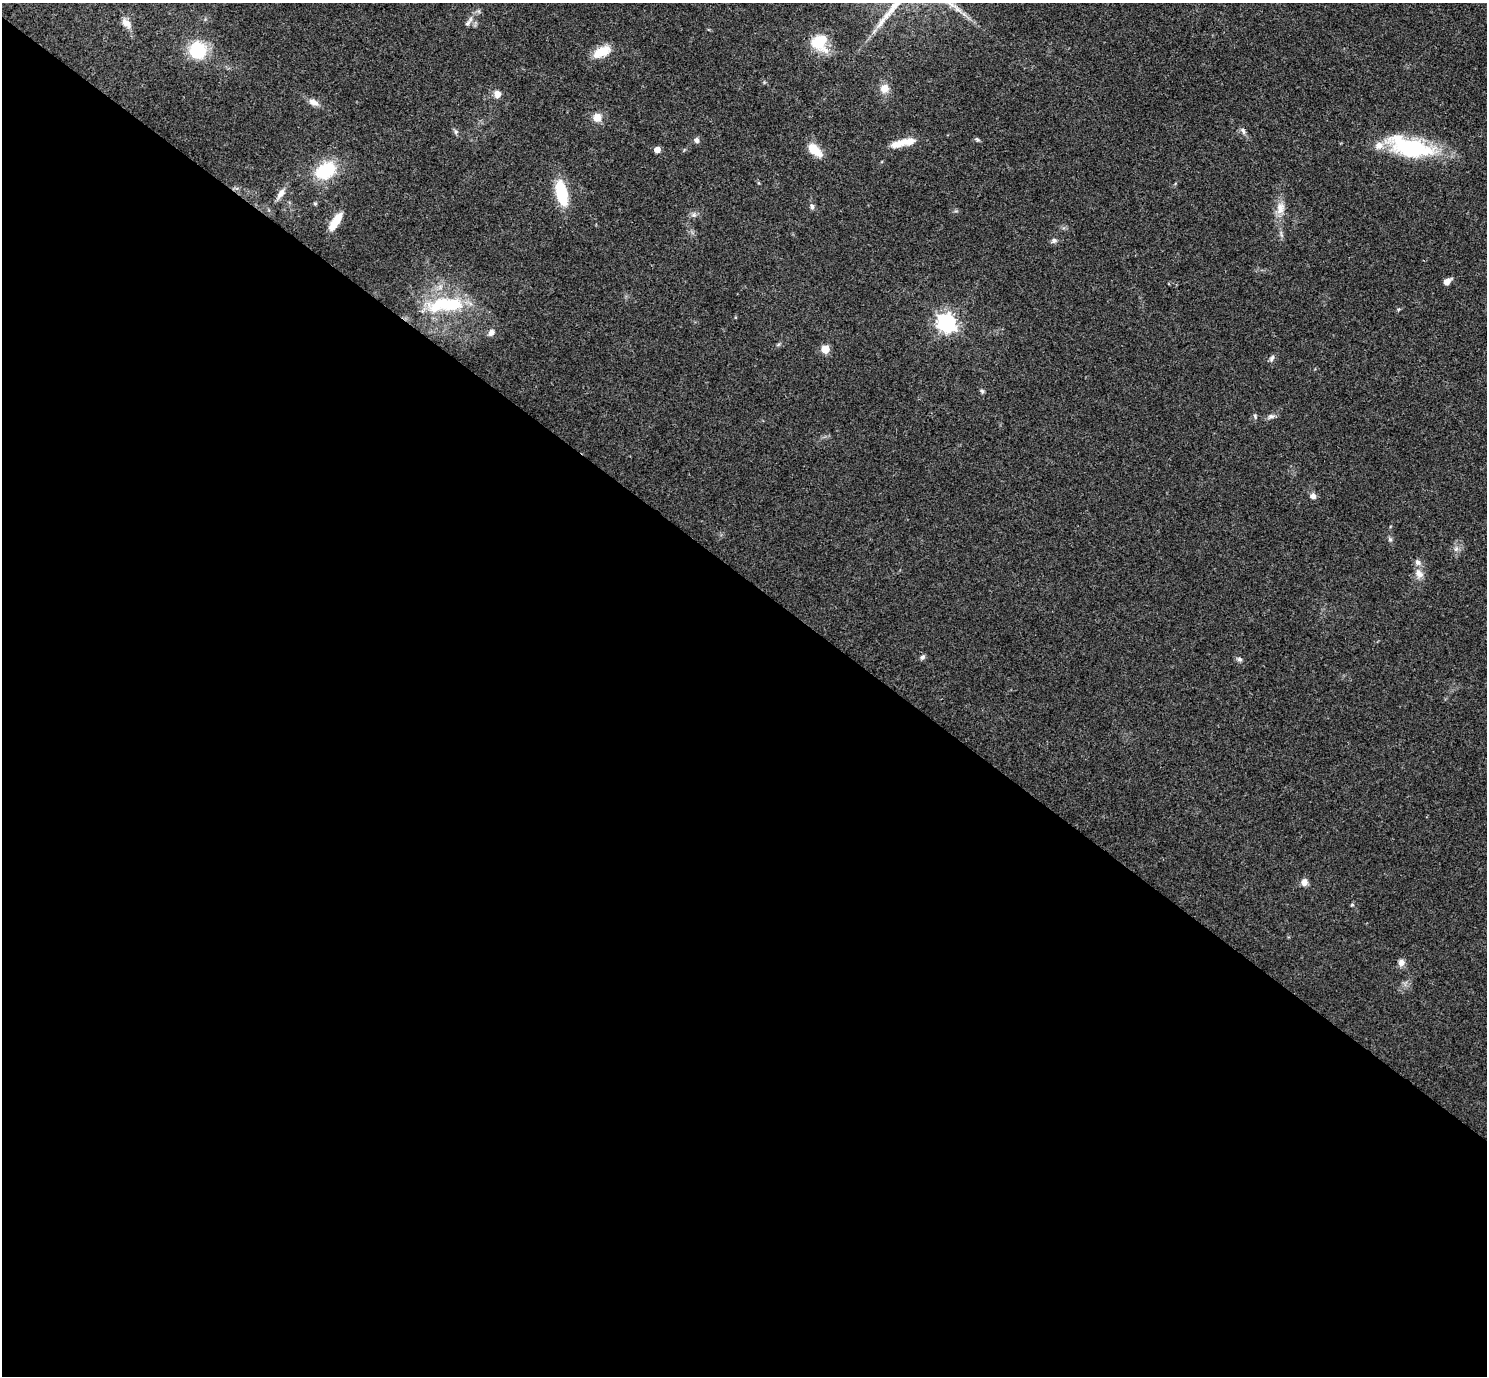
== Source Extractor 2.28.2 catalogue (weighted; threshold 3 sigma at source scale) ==
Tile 14 of 4 x 4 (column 2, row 4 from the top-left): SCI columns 1488-2972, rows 154-1527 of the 5943 x 5946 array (HDU 1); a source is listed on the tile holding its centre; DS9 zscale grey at full resolution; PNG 1489 x 1378 px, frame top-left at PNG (2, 3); no overlay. Shown black and unused: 58% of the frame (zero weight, under 3 of 4 exposures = <1% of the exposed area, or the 3 px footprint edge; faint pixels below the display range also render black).
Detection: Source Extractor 2.28.2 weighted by HDU 2 'WHT'; one run over the whole footprint, this tile lists its part. Background 0.0766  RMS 0.0062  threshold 0.0279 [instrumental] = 3 sigma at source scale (4.5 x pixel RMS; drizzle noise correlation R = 1.50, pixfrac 1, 0.05/0.05 arcsec/px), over >= 5 px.
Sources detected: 48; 3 inside a brighter listed object's ellipse — not listed separately; the other 45 listed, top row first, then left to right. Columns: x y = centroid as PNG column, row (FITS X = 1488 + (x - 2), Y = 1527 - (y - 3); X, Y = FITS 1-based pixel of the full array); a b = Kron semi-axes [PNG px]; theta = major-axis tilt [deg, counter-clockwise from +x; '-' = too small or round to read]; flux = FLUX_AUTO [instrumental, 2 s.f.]
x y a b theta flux
126 23 15 9 -44 4.7
468 23 14 5 51 2.6
819 42 17 15 -60 22
198 50 18 18 - 27
602 51 19 10 27 13
884 88 10 10 - 6
497 94 8 8 - 4.1
313 102 12 7 -25 4.3
597 117 11 11 - 5.5
1243 131 9 6 -65 1.9
456 132 7 5 47 1.3
977 139 7 4 -40 1.1
696 140 7 6 - 2.2
899 144 27 9 18 8.8
1410 147 53 20 -13 61
657 150 5 4 - 6.3
815 150 20 10 -43 9.8
325 170 23 16 31 31
281 193 15 8 52 4.1
562 193 29 12 -77 25
315 203 5 4 - 0.82
812 207 7 6 - 1.7
1280 208 17 11 74 6.8
694 215 7 6 - 1.7
335 221 20 7 56 12
1281 235 10 3 -69 1.3
1054 241 8 6 28 1.8
1447 281 7 5 42 4.5
446 304 47 16 4 40
947 323 7 7 - 270
491 332 9 6 62 2.8
825 349 5 5 - 19
1272 358 9 6 62 1.6
982 391 6 5 - 1.1
1255 416 7 4 -66 1
1271 416 10 6 12 2.1
1313 496 7 7 - 2.8
1390 539 6 5 - 1.1
1456 549 8 5 45 1.8
1419 574 14 9 -55 4.9
922 657 7 6 - 1.6
1239 659 8 5 -14 1.4
1304 882 7 6 - 4.7
1352 905 5 4 - 0.75
1401 962 9 7 88 3.3